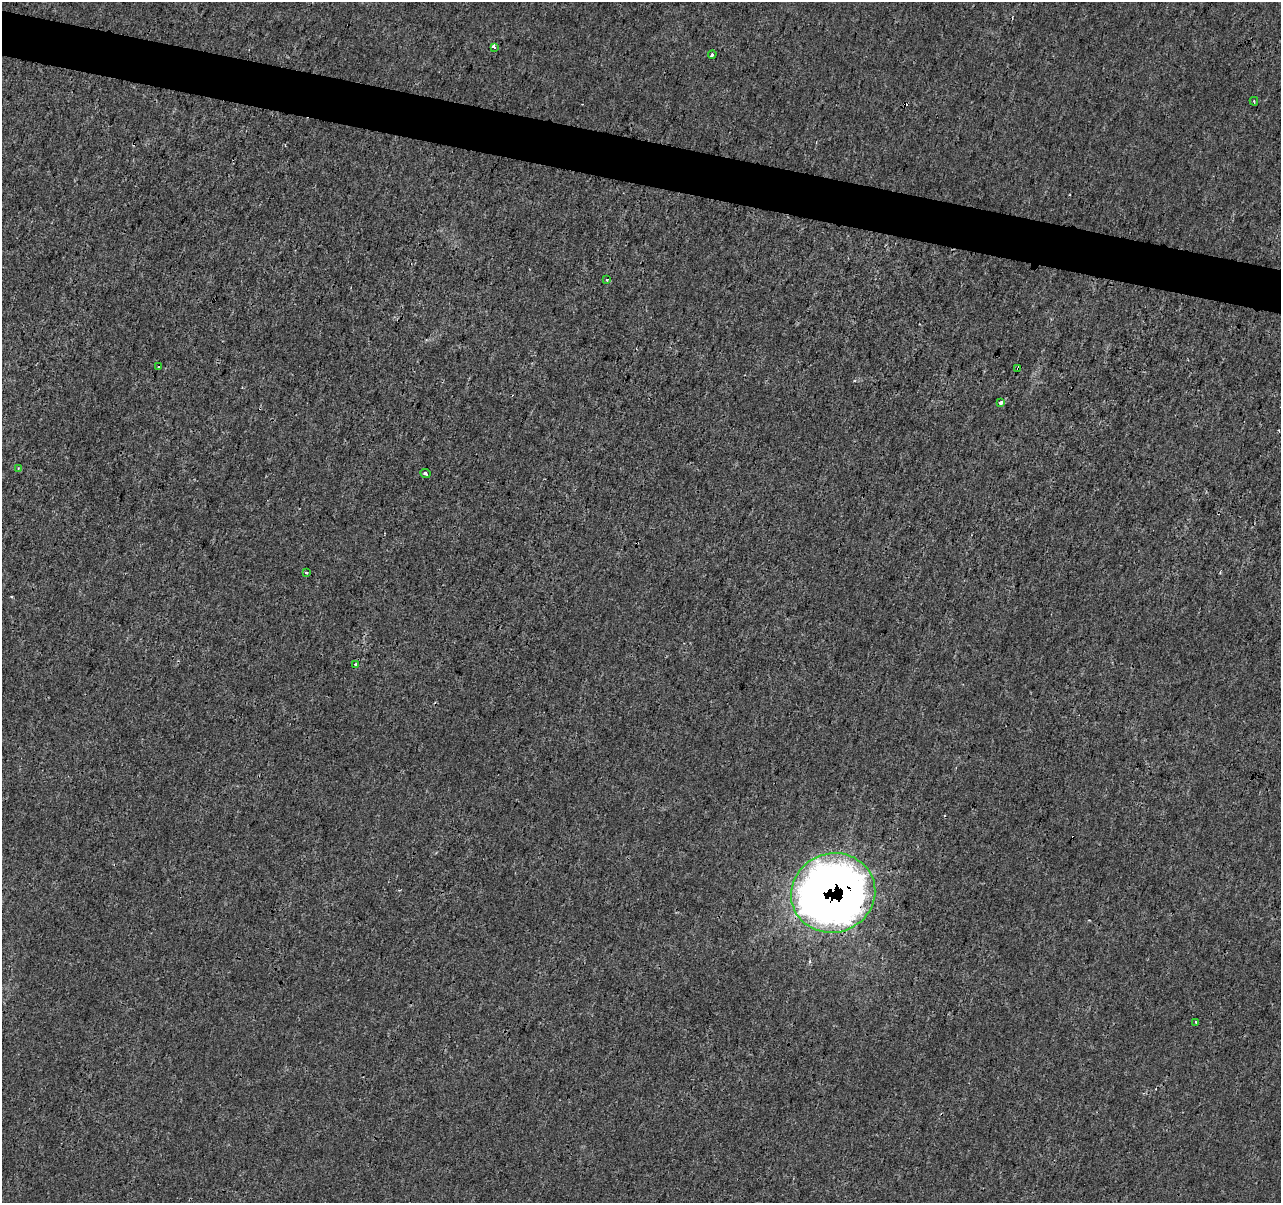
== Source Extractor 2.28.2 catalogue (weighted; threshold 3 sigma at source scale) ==
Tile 11 of 4 x 4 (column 3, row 3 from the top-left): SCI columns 2567-3845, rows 1486-2686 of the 5125 x 5312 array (HDU 1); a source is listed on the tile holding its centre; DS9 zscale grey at full resolution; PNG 1283 x 1205 px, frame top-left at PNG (2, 2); each listed source drawn as its Kron ellipse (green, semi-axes under 4 px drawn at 4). Shown black and unused: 4% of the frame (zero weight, under 3 of 4 exposures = <1% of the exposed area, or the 3 px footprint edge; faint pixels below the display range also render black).
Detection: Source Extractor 2.28.2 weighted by HDU 2 'WHT'; one run over the whole footprint, this tile lists its part. Background 5.92e-05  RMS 0.0014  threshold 0.00628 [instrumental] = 3 sigma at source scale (4.5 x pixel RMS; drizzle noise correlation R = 1.50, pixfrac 1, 0.0396/0.0396 arcsec/px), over >= 5 px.
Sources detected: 15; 2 cosmic-ray / hot-pixel residue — neither listed nor drawn; the other 13 listed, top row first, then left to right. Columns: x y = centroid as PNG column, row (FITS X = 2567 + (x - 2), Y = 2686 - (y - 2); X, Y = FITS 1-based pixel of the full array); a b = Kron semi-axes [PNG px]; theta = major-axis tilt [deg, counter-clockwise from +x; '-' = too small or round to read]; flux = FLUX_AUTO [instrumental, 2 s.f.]
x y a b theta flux
494 47 3 3 - 38
712 54 4 3 - 1.7
1254 101 4 3 - 0.17
607 279 3 3 - 0.2
159 367 3 2 - 0.21
1018 368 3 2 - 0.14
1001 403 3 3 - 0.77
18 468 3 3 - 0.16
425 474 5 3 - 0.85
306 573 3 2 - 0.51
356 664 3 3 - 0.4
833 893 42 39 19 150
1196 1022 3 2 - 0.16
Overlapping masked pixels (flux is a lower limit): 2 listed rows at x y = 1018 368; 833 893